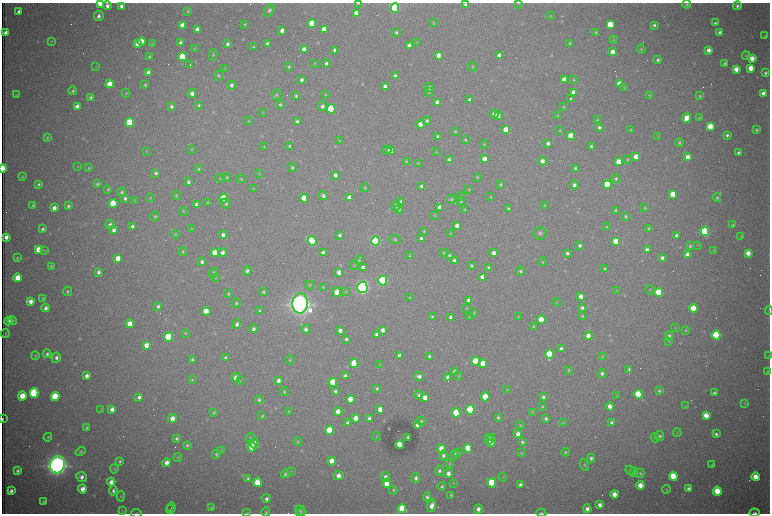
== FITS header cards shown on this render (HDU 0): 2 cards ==
NAXIS1  =                 1536 /fastest changing axis
NAXIS2  =                 1023 /next to fastest changing axis

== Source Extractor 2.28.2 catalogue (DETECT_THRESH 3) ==
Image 1536 x 1023 px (HDU 0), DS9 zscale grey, zoomed out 1/2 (1 PNG px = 2 x 2 image px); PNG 772 x 516 px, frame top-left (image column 1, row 1022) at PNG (2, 3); each listed source drawn as its Kron ellipse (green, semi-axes under 4 px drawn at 4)
Background 2750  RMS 32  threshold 96.3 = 3 sigma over >= 5 px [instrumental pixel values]
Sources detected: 649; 99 cannot appear on this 1/2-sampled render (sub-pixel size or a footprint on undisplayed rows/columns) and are neither listed nor drawn; of the other 550, the 500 brightest by FLUX_AUTO listed and drawn (50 fainter detections omitted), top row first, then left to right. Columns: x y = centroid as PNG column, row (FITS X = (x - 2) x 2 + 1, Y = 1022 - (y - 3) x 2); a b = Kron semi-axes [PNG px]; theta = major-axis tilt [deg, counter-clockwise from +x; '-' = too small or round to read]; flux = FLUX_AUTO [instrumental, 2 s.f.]
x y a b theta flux
100 3 4 2 - 2.1e+05
358 3 4 2 - 6.9e+03
518 3 3 3 - 4.2e+03
465 4 4 4 - 1.6e+04
687 4 4 4 - 1.0e+04
107 6 4 4 - 2.8e+04
121 6 4 3 - 2.6e+04
737 6 4 4 - 1.6e+04
395 8 4 4 - 1.2e+06
269 10 7 4 54 1.7e+04
188 11 4 3 - 7.7e+03
19 12 3 3 - 2.3e+04
357 13 4 3 - 8.6e+04
99 16 5 4 - 2.6e+04
551 16 3 3 - 5.9e+03
433 23 4 2 - 4.6e+03
715 23 4 3 - 1.2e+04
245 24 3 3 - 6.1e+03
312 24 4 4 - 2.9e+05
610 24 4 4 - 2.1e+05
183 25 4 4 - 1.1e+05
654 25 3 3 - 1.4e+04
197 29 4 3 - 3.5e+04
324 29 4 4 - 6.8e+04
282 30 4 3 - 3.6e+04
396 32 3 3 - 1.1e+04
596 32 4 3 - 1.0e+04
720 32 4 4 - 2.5e+04
5 33 4 3 - 3.8e+04
765 36 4 4 - 8.1e+03
614 40 4 3 - 5.2e+03
51 41 4 3 - 6.4e+03
142 41 4 4 - 1.3e+05
417 42 4 3 - 4.7e+03
181 43 4 4 - 4.1e+04
570 43 4 3 - 8.9e+03
138 44 4 4 - 7.5e+04
152 44 3 2 - 4.4e+03
228 44 4 3 - 1.8e+04
268 44 4 3 - 2.4e+04
409 46 4 3 - 5.4e+04
254 47 3 3 - 7.7e+03
195 48 4 3 - 4.5e+03
641 49 4 3 - 7.9e+03
304 50 4 3 - 5.1e+04
335 50 3 3 - 2.7e+04
709 50 4 3 - 3.8e+04
612 52 4 3 - 4.8e+04
213 55 5 3 - 8.5e+03
439 55 4 3 - 5.2e+04
499 56 4 3 - 4.4e+04
746 56 4 4 - 7.3e+03
149 57 3 3 - 9.2e+03
182 57 4 4 - 3.1e+05
752 58 4 4 - 5.9e+04
658 60 3 3 - 1.2e+04
315 63 4 3 - 4.5e+03
326 63 4 4 - 1.6e+04
725 63 3 3 - 1.1e+04
190 65 2 1 - 2.0e+05
96 67 4 3 - 4.2e+03
289 67 3 3 - 9.2e+03
472 67 5 3 - 6.5e+03
751 68 4 4 - 9.8e+04
225 69 4 3 - 4.4e+03
736 69 4 4 - 6.0e+04
148 73 4 3 - 4.2e+04
765 73 3 3 - 1.4e+04
219 76 5 4 - 9.2e+03
395 76 3 3 - 2.6e+04
302 80 4 3 - 1.9e+04
564 80 4 4 - 1.1e+05
574 80 3 3 - 6.1e+03
109 84 4 4 - 1.1e+05
619 84 4 3 - 6.8e+04
145 85 3 3 - 9.0e+03
231 85 4 4 - 1.8e+04
385 86 4 3 - 2.6e+04
429 88 4 4 - 2.0e+04
624 88 4 3 - 6.5e+03
73 91 4 3 - 1.1e+04
429 92 4 3 - 6.0e+03
574 92 4 3 - 5.7e+04
126 93 4 3 - 6.5e+03
192 93 4 4 - 2.9e+04
763 93 4 3 - 3.0e+04
16 95 4 3 - 4.8e+03
277 95 5 4 - 1.1e+04
325 95 3 3 - 5.1e+03
649 95 4 3 - 5.9e+03
296 96 4 3 - 1.1e+04
700 96 3 3 - 7.7e+03
91 97 3 3 - 1.2e+04
571 99 4 4 - 1.4e+04
470 100 3 3 - 2.3e+04
438 102 4 3 - 5.0e+04
199 105 4 4 - 1.1e+04
280 105 4 3 - 8.5e+03
171 106 4 3 - 1.5e+04
322 106 5 4 - 2.3e+04
77 107 4 4 - 4.4e+04
564 107 3 3 - 6.2e+03
331 109 4 4 - 6.1e+05
263 112 4 3 - 5.6e+03
494 114 4 4 - 3.3e+04
498 116 4 3 - 3.2e+04
558 116 4 3 - 7.6e+03
687 118 5 4 - 9.6e+04
699 118 3 3 - 6.3e+03
597 120 4 3 - 7.0e+03
248 121 3 3 - 4.7e+03
297 121 4 3 - 1.8e+04
427 121 4 4 - 1.3e+04
130 123 4 4 - 6.3e+05
421 124 4 4 - 6.6e+04
710 126 4 4 - 1.6e+05
599 127 4 4 - 1.6e+04
506 130 4 4 - 1.4e+05
630 130 4 3 - 7.7e+03
756 130 4 3 - 1.0e+04
455 131 4 3 - 8.5e+03
560 131 4 3 - 5.2e+03
727 135 4 3 - 1.4e+04
438 136 3 3 - 2.0e+04
571 136 4 4 - 2.3e+05
658 137 4 3 - 4.3e+03
47 138 3 3 - 7.8e+03
465 140 3 3 - 7.9e+03
340 141 4 1 - 4.7e+03
548 143 4 3 - 2.2e+04
679 143 4 3 - 1.1e+04
484 144 4 3 - 6.1e+03
290 146 3 3 - 1.2e+04
591 146 3 3 - 1.5e+04
264 147 3 2 - 9.3e+03
191 149 4 3 - 5.1e+03
387 150 4 4 - 1.4e+04
146 151 3 3 - 5.1e+03
391 151 4 4 - 6.4e+04
436 152 4 3 - 4.5e+03
739 153 3 3 - 1.8e+04
636 157 4 4 - 1.0e+05
687 157 4 3 - 5.4e+04
484 159 4 3 - 5.3e+04
627 159 4 3 - 8.3e+03
449 160 4 4 - 2.1e+04
406 161 4 3 - 6.6e+03
542 161 4 4 - 4.1e+04
619 162 4 4 - 1.5e+05
418 163 4 3 - 5.5e+03
78 166 4 3 - 4.6e+03
292 167 4 4 - 1.1e+04
3 168 4 2 - 3.0e+05
89 168 4 3 - 6.6e+03
575 168 4 3 - 1.4e+04
199 169 4 3 - 8.0e+03
156 173 3 3 - 1.4e+04
259 174 3 3 - 4.6e+03
335 175 4 3 - 2.3e+04
22 177 3 3 - 7.6e+03
227 177 4 4 - 8.1e+03
477 177 3 3 - 5.1e+03
220 178 4 3 - 6.1e+03
241 179 5 4 - 8.6e+03
616 179 4 4 - 1.1e+04
188 182 4 3 - 1.6e+04
39 184 3 3 - 1.1e+04
97 184 4 3 - 1.0e+04
500 185 3 3 - 8.0e+03
574 185 4 4 - 2.5e+04
607 185 4 4 - 3.1e+05
422 186 4 3 - 2.4e+04
254 188 4 2 - 4.2e+03
365 188 4 3 - 7.2e+03
108 189 4 3 - 8.7e+03
469 189 3 3 - 6.1e+03
122 192 5 4 - 1.4e+04
673 194 4 4 - 1.9e+05
176 195 4 3 - 9.0e+03
323 196 4 4 - 1.7e+04
461 197 4 3 - 8.8e+03
491 197 3 3 - 5.6e+03
125 198 4 3 - 1.6e+04
150 198 3 3 - 5.4e+03
224 198 4 4 - 2.6e+05
304 198 4 4 - 1.3e+05
349 198 4 3 - 4.7e+04
717 198 4 4 - 8.9e+03
451 199 4 4 - 7.5e+03
135 200 4 3 - 5.0e+03
401 201 4 4 - 1.1e+04
461 201 4 4 - 8.0e+03
113 203 4 4 - 2.6e+05
208 203 4 3 - 7.0e+03
226 203 5 4 - 1.2e+04
197 204 4 3 - 2.7e+04
33 205 4 3 - 8.9e+03
544 205 3 3 - 5.8e+03
68 206 4 3 - 1.3e+04
396 206 5 4 - 2.3e+04
440 207 4 4 - 3.9e+04
54 208 4 3 - 3.8e+04
645 208 4 3 - 7.2e+03
399 209 4 4 - 1.1e+04
509 209 4 4 - 1.3e+04
465 210 4 3 - 8.1e+03
615 210 4 3 - 8.8e+03
183 211 4 3 - 6.0e+03
434 215 3 2 - 4.5e+03
155 216 4 4 - 1.1e+04
626 216 3 3 - 9.3e+03
110 225 5 4 - 2.0e+04
733 225 4 4 - 9.4e+03
457 226 4 3 - 4.0e+04
133 227 4 3 - 3.1e+04
607 227 3 3 - 8.6e+03
649 228 4 3 - 9.2e+03
43 229 4 3 - 1.3e+04
192 229 3 3 - 4.5e+03
114 230 4 3 - 2.3e+04
424 231 3 3 - 6.0e+03
705 231 4 4 - 1.4e+06
450 233 3 3 - 4.2e+03
540 233 6 6 - 1.9e+04
175 234 4 3 - 6.3e+03
223 235 4 4 - 2.5e+04
340 235 4 3 - 1.6e+04
677 236 3 3 - 2.6e+04
741 236 3 3 - 4.5e+03
6 237 4 3 - 3.9e+04
395 239 6 4 -17 1.1e+04
421 239 4 3 - 2.3e+04
312 241 5 4 - 8.2e+05
376 241 5 4 - 1.7e+06
616 241 4 4 - 1.1e+05
580 245 3 3 - 1.6e+04
698 245 4 3 - 4.2e+03
690 246 4 4 - 1.1e+04
38 249 4 4 - 8.5e+04
45 250 4 3 - 4.7e+03
647 250 4 3 - 3.6e+04
714 250 3 3 - 4.4e+03
183 252 4 3 - 8.9e+03
222 252 4 4 - 2.5e+04
215 253 4 4 - 1.2e+05
323 253 4 3 - 3.3e+04
444 253 4 3 - 7.9e+03
494 253 4 3 - 3.0e+04
567 253 4 3 - 1.6e+04
748 253 4 4 - 6.4e+04
449 255 4 3 - 9.9e+03
688 255 4 4 - 9.3e+04
410 256 4 3 - 8.1e+03
17 258 3 3 - 8.6e+03
118 258 4 4 - 8.4e+04
662 258 3 3 - 2.2e+04
359 260 4 4 - 7.1e+03
454 260 4 3 - 1.5e+04
202 262 4 3 - 1.8e+04
543 262 4 3 - 6.0e+03
354 265 4 3 - 5.4e+03
51 266 4 3 - 7.9e+03
471 266 3 3 - 1.1e+04
363 268 4 3 - 3.8e+04
489 268 4 4 - 1.5e+04
605 269 3 3 - 1.2e+04
247 271 4 4 - 1.9e+04
520 271 4 4 - 1.3e+04
98 272 4 3 - 1.9e+04
339 272 4 3 - 4.6e+04
214 273 5 4 - 1.0e+04
483 277 4 4 - 4.4e+04
18 278 4 4 - 1.3e+05
215 278 4 3 - 5.4e+03
383 280 5 4 - 1.8e+06
310 285 4 3 - 5.8e+03
323 287 4 3 - 6.1e+03
362 287 5 5 - 3.4e+06
617 290 3 3 - 4.3e+03
650 290 5 3 - 6.2e+03
67 291 4 4 - 1.0e+04
264 292 4 3 - 1.2e+04
337 292 5 4 - 8.2e+04
346 292 4 3 - 5.4e+03
659 293 4 4 - 4.3e+05
228 294 4 4 - 9.4e+03
581 296 4 3 - 4.3e+04
43 298 4 4 - 7.1e+03
410 298 4 3 - 6.3e+03
469 300 4 3 - 3.8e+04
31 301 4 3 - 4.2e+04
557 302 4 3 - 4.7e+03
236 303 4 4 - 1.0e+04
300 304 10 7 86 9.9e+06
158 306 4 3 - 1.5e+04
46 308 4 4 - 2.6e+04
466 308 4 3 - 4.8e+03
582 308 4 3 - 1.7e+04
693 308 4 4 - 1.7e+05
769 310 4 3 - 6.2e+03
206 311 4 4 - 1.4e+05
260 311 4 3 - 1.0e+04
474 313 4 3 - 6.5e+03
582 316 4 3 - 6.7e+03
432 317 4 3 - 1.0e+04
451 317 4 3 - 2.3e+04
469 317 3 3 - 4.9e+03
518 317 3 3 - 4.9e+03
541 320 4 4 - 1.4e+05
9 321 4 4 - 2.3e+04
12 321 4 3 - 7.2e+03
130 324 4 4 - 7.9e+04
237 324 5 4 - 2.5e+04
534 326 3 3 - 7.1e+03
675 328 3 2 - 4.7e+03
254 329 4 4 - 2.0e+04
306 329 4 4 - 2.1e+04
340 330 4 3 - 2.4e+04
383 330 4 3 - 3.1e+04
686 330 4 3 - 6.3e+03
5 333 4 2 - 4.4e+03
185 333 4 3 - 7.9e+03
377 334 4 3 - 2.9e+04
716 335 4 4 - 1.0e+06
588 336 4 4 - 5.2e+04
669 336 4 4 - 1.6e+04
168 337 4 4 - 5.9e+05
346 339 4 3 - 1.4e+04
669 341 4 3 - 5.1e+03
146 345 4 4 - 5.4e+04
561 348 4 3 - 1.8e+04
47 354 4 4 - 1.6e+04
550 354 5 4 - 3.8e+05
35 355 4 3 - 6.9e+03
399 356 4 3 - 2.2e+04
430 356 4 3 - 1.5e+04
602 356 4 4 - 6.7e+03
769 356 4 3 - 4.3e+03
56 358 5 4 - 2.4e+04
226 358 4 3 - 1.6e+04
192 360 4 3 - 1.2e+04
290 360 4 3 - 7.1e+03
475 361 4 4 - 2.9e+05
354 363 4 4 - 3.5e+05
380 364 4 3 - 4.7e+03
483 364 4 4 - 1.7e+05
629 369 4 3 - 1.2e+04
568 370 3 3 - 7.0e+03
768 371 4 4 - 6.7e+03
455 372 4 3 - 2.6e+04
602 374 4 4 - 1.6e+04
87 376 4 3 - 3.0e+04
345 376 4 3 - 2.2e+04
419 376 5 3 - 2.5e+04
459 376 4 3 - 5.3e+03
448 377 4 3 - 3.8e+04
236 378 4 4 - 4.2e+04
192 380 4 3 - 7.1e+03
240 381 4 3 - 4.7e+03
278 381 4 3 - 2.7e+04
333 382 4 4 - 3.2e+05
377 388 3 3 - 8.8e+03
507 390 4 3 - 5.0e+03
284 391 4 4 - 8.7e+03
335 391 4 3 - 1.5e+04
659 391 3 3 - 1.0e+04
34 393 5 4 - 1.0e+06
714 393 4 3 - 1.4e+04
638 394 4 4 - 3.1e+05
419 395 4 4 - 1.4e+04
22 396 4 4 - 1.4e+05
617 396 4 3 - 4.4e+03
55 397 4 4 - 3.6e+05
139 397 4 3 - 2.0e+04
425 397 4 3 - 6.4e+04
485 397 4 4 - 2.0e+05
543 397 4 4 - 1.7e+04
350 399 4 4 - 8.2e+04
259 400 4 4 - 1.3e+04
745 403 3 3 - 5.5e+03
542 406 4 3 - 7.7e+03
610 406 4 4 - 3.5e+04
685 406 4 3 - 4.9e+03
101 409 4 3 - 4.2e+03
112 409 4 3 - 3.2e+04
380 409 4 3 - 4.9e+04
470 410 4 4 - 8.3e+05
214 412 4 3 - 8.0e+03
289 412 3 2 - 7.3e+03
338 412 4 4 - 6.9e+04
532 412 4 3 - 6.3e+03
456 413 4 4 - 4.8e+05
262 416 4 3 - 7.3e+03
706 416 4 3 - 8.8e+04
498 417 3 3 - 1.0e+04
172 418 4 4 - 5.6e+04
355 418 4 3 - 7.3e+04
370 418 4 3 - 2.4e+04
546 418 4 3 - 1.5e+04
3 419 3 1 - 7.6e+03
421 421 4 4 - 9.6e+03
348 423 4 3 - 2.3e+04
563 423 3 3 - 4.7e+03
612 423 4 3 - 2.5e+04
418 425 4 3 - 4.8e+04
520 425 4 3 - 7.1e+03
87 428 4 3 - 1.2e+04
329 430 4 4 - 2.9e+05
677 433 4 3 - 5.4e+03
518 434 4 3 - 4.1e+04
716 434 4 4 - 1.6e+04
376 436 4 3 - 4.7e+03
660 436 5 4 - 1.3e+04
48 437 4 3 - 7.8e+03
408 437 3 2 - 1.2e+04
491 437 2 1 - 1.4e+05
176 438 4 3 - 1.3e+04
250 438 5 3 - 7.2e+03
655 438 4 4 - 1.1e+04
489 439 5 4 - 4.8e+04
298 442 4 3 - 7.3e+03
522 442 4 3 - 1.2e+04
254 443 5 4 - 2.5e+04
491 443 4 3 - 3.6e+04
187 445 4 3 - 1.1e+04
400 445 4 4 - 1.7e+05
252 447 5 4 - 1.2e+05
468 448 4 4 - 2.6e+05
442 449 4 4 - 2.1e+05
221 451 4 3 - 5.4e+03
80 452 5 4 - 1.2e+04
565 452 4 3 - 9.2e+03
458 453 4 3 - 7.2e+03
522 453 4 3 - 5.9e+03
216 454 5 4 - 1.1e+04
443 455 5 4 - 1.8e+04
454 455 5 4 - 1.9e+04
178 457 4 4 - 6.4e+03
591 458 4 4 - 1.6e+04
120 461 4 3 - 1.2e+04
332 461 4 4 - 9.0e+04
167 463 4 4 - 4.6e+04
449 464 4 3 - 5.5e+03
57 465 9 7 76 8.0e+06
584 465 6 4 -61 9.4e+03
712 465 4 4 - 8.0e+03
114 469 4 3 - 7.2e+03
630 470 5 3 - 6.4e+03
17 471 4 3 - 1.6e+04
292 471 4 3 - 4.3e+03
439 471 5 4 - 1.7e+04
634 472 5 4 - 1.1e+04
448 473 4 4 - 3.9e+04
640 473 4 4 - 1.0e+04
285 474 4 3 - 1.1e+04
339 476 5 4 - 5.1e+04
673 476 4 4 - 2.8e+05
82 477 5 5 - 3.0e+04
385 477 5 4 - 3.1e+04
503 477 4 3 - 4.7e+03
755 477 4 3 - 9.2e+04
248 478 4 3 - 1.4e+04
416 478 5 4 - 2.2e+04
111 482 4 3 - 3.6e+04
258 482 4 4 - 2.2e+05
387 483 4 4 - 1.5e+05
453 483 4 3 - 4.6e+03
492 483 4 4 - 5.8e+05
520 485 4 3 - 2.7e+04
640 485 4 3 - 8.1e+04
442 486 4 3 - 1.2e+04
83 489 4 4 - 4.9e+04
689 489 4 3 - 3.0e+04
393 490 4 3 - 7.6e+03
666 490 4 3 - 5.7e+03
11 491 4 3 - 2.2e+04
113 491 5 4 - 1.7e+04
717 491 4 4 - 2.3e+05
614 494 4 3 - 5.9e+04
451 495 3 3 - 8.6e+03
121 496 5 4 - 7.2e+03
427 497 4 4 - 1.6e+04
266 499 4 4 - 2.2e+04
44 502 4 3 - 1.2e+04
600 505 4 3 - 3.2e+04
432 506 6 3 70 5.0e+04
171 507 5 2 - 4.5e+03
211 508 4 3 - 6.3e+03
402 508 4 4 - 2.4e+05
478 509 4 4 - 3.5e+04
587 509 4 3 - 3.2e+04
170 510 4 2 - 5.2e+03
300 510 5 5 - 1.3e+04
123 511 4 3 - 4.9e+03
266 512 4 4 - 8.0e+03
136 513 5 2 - 4.2e+03
247 513 4 3 - 4.3e+03
301 513 4 3 - 7.1e+03
541 513 5 2 - 8.7e+03
755 513 5 3 - 1.3e+04
At the frame edge (FLAGS 8, measured only in part): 12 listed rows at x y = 100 3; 358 3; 518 3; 465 4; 3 168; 769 310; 769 356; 3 419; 136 513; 247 513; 541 513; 755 513
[50 fainter detections neither listed nor drawn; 99 sub-pixel or undisplayed-footprint detections neither listed nor drawn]